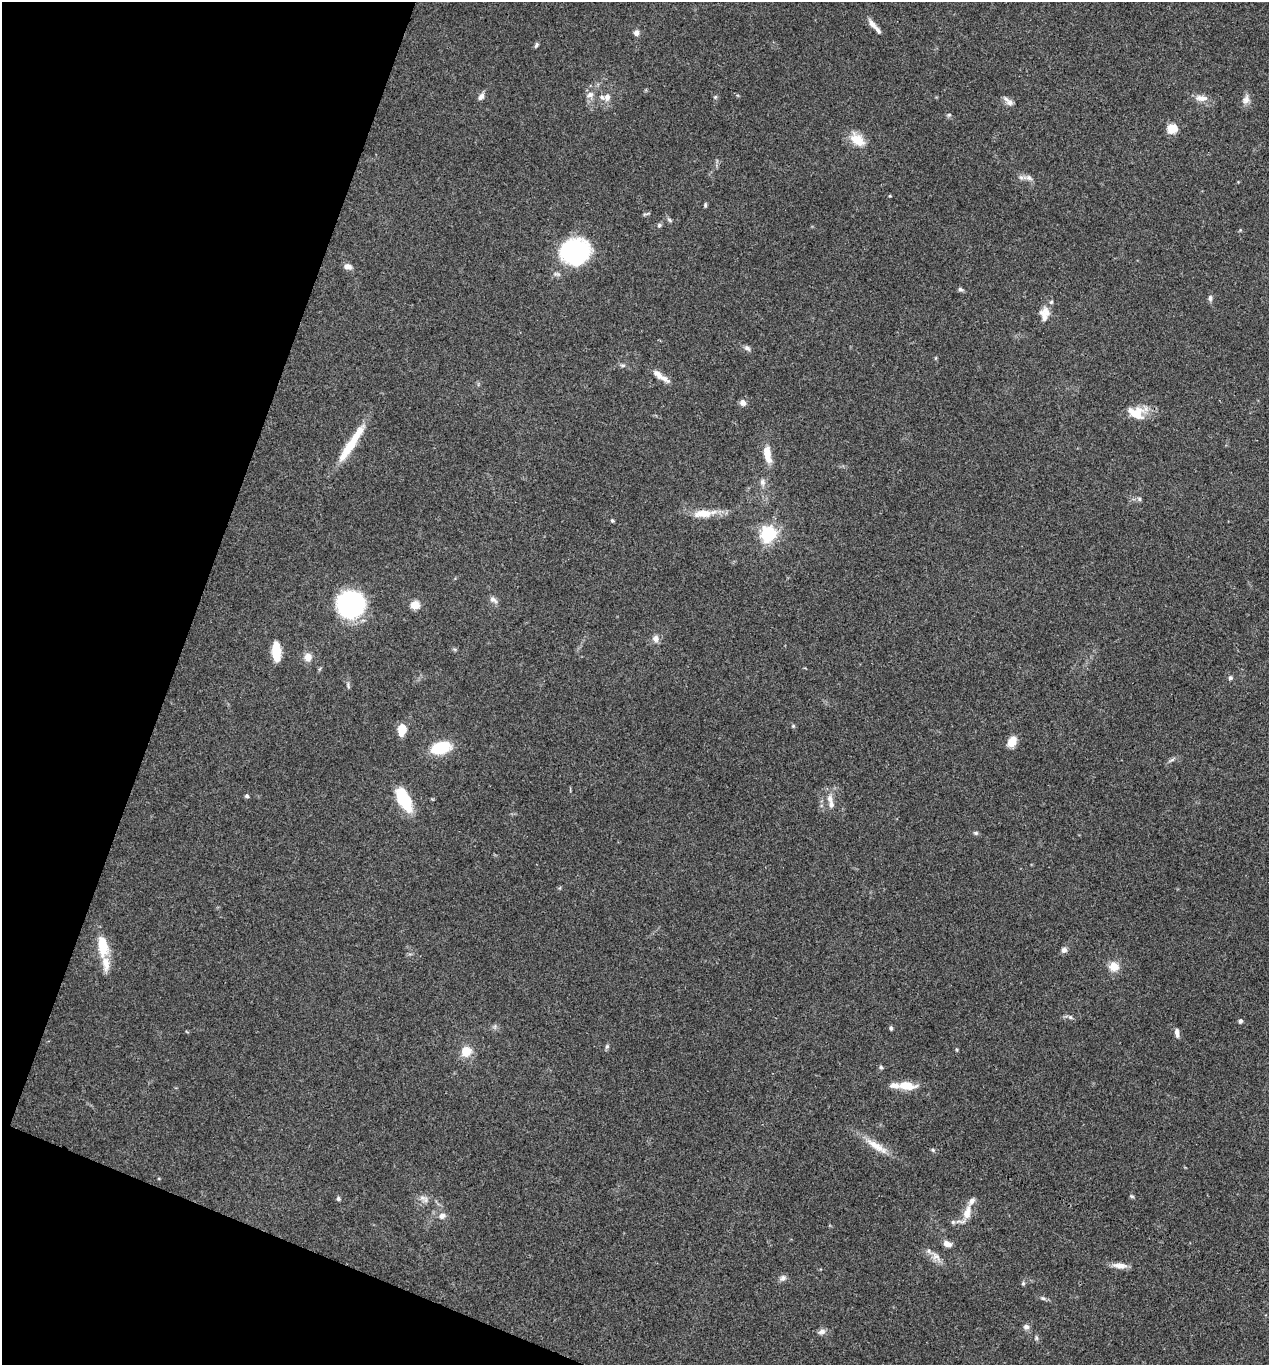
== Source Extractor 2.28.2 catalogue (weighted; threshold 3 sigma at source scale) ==
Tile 9 of 4 x 4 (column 1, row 3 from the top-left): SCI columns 136-1402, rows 1369-2731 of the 5470 x 5459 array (HDU 1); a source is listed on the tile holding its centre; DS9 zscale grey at full resolution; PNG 1271 x 1367 px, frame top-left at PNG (2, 2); no overlay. Shown black and unused: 18% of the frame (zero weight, under 3 of 4 exposures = <1% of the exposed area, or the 3 px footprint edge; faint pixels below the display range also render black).
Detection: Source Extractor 2.28.2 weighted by HDU 2 'WHT'; one run over the whole footprint, this tile lists its part. Background 0.0779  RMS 0.0059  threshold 0.0268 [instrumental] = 3 sigma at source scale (4.5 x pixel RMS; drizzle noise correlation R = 1.50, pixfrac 1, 0.05/0.05 arcsec/px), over >= 5 px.
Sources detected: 90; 8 inside a brighter listed object's ellipse — not listed separately; the other 82 listed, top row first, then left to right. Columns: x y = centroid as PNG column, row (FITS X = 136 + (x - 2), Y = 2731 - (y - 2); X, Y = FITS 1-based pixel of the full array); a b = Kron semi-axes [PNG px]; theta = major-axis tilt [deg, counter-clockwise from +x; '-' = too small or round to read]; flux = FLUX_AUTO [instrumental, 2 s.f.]
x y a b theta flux
872 24 14 7 -53 3.3
636 33 7 6 - 2.5
536 45 7 4 65 1.1
590 95 10 8 18 2.9
481 96 9 6 55 2.4
607 97 11 9 73 3.7
715 97 5 4 - 0.74
1201 98 17 8 -4 4.7
1246 100 12 9 61 3.3
1010 102 10 8 -9 2.8
949 115 5 5 - 0.91
1172 129 5 5 - 32
859 141 16 11 -52 10
1029 178 11 6 -43 2.2
890 196 5 3 - 0.5
705 205 6 4 83 0.85
646 214 12 3 17 0.84
669 220 7 4 -46 1
659 225 6 5 - 1
1240 230 4 4 - 0.59
575 251 23 20 9 83
348 267 10 7 -11 3.1
960 289 7 5 -17 1.2
1210 298 8 5 -82 1.6
1045 314 19 12 85 6.5
747 348 9 6 -40 1.8
623 366 8 4 0 1.2
657 374 17 8 -43 4.2
743 403 8 7 - 2.6
1136 414 19 15 -28 11
351 444 55 9 57 19
767 454 22 8 -79 8.6
762 482 9 7 -80 2.3
1139 499 6 5 - 1.1
703 513 28 10 5 11
612 520 5 4 - 0.78
768 534 6 6 - 180
493 600 12 7 -32 2.4
351 605 22 21 - 100
415 605 5 5 - 24
656 639 9 8 - 2.9
276 651 18 7 -87 17
308 657 8 8 - 5.1
1230 678 6 5 - 1.1
348 686 10 3 -80 1
793 726 4 4 - 0.67
402 729 11 6 81 12
1012 742 9 7 56 10
441 748 17 10 13 24
1172 760 10 4 29 1.4
247 796 6 5 - 1.1
404 800 30 13 -63 21
831 804 12 7 -88 3.7
976 833 6 5 - 0.96
102 946 28 12 -81 16
1064 950 7 7 - 2.3
1114 966 9 8 - 8.4
1070 1017 6 6 - 1.2
1240 1021 5 4 - 1.4
891 1028 5 4 - 1.1
1177 1033 10 5 -82 2.5
607 1047 7 5 69 1.1
466 1052 11 10 - 9.6
881 1067 5 4 - 0.91
907 1086 20 9 -5 11
877 1146 35 9 -33 9.6
933 1150 5 5 - 0.82
1132 1196 6 5 - 0.84
422 1198 9 6 -20 2.4
338 1199 5 5 - 1.2
967 1212 20 9 75 7.2
442 1216 9 8 - 2.8
953 1222 6 6 - 1.1
947 1244 9 6 -18 3.7
936 1256 14 8 -37 4.3
1119 1266 18 7 -5 4.8
783 1278 9 7 43 2.1
1023 1283 5 5 - 0.87
1043 1298 6 5 - 1
1026 1327 8 7 - 2
822 1332 10 7 13 2.5
1036 1338 7 4 -89 0.95